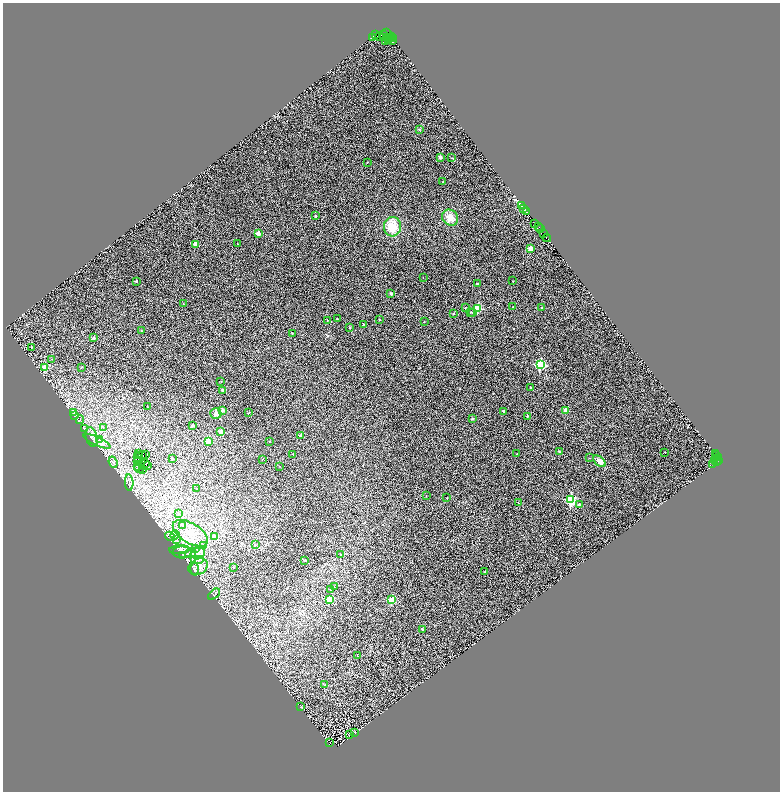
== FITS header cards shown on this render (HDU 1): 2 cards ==
NAXIS1  =                 1555
NAXIS2  =                 1579

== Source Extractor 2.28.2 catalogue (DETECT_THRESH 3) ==
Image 1555 x 1579 px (HDU 1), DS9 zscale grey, zoomed out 1/2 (1 PNG px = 2 x 2 image px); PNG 782 x 794 px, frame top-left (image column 2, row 1578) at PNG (3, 3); each listed source drawn as its Kron ellipse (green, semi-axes under 4 px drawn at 4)
Background 0.977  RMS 1.7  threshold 5.05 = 3 sigma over >= 5 px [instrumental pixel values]
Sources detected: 203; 51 cannot appear on this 1/2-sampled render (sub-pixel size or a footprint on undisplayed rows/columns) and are neither listed nor drawn; the other 152 listed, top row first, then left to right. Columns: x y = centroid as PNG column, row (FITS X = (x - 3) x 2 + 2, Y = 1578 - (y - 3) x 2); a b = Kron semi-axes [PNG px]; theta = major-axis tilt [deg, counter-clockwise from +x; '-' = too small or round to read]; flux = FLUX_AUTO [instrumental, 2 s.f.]
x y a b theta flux
386 32 3 2 - 5600
376 34 2 1 - 2500
383 35 3 2 - 2500
372 37 3 1 - 10000
380 37 4 2 - 4200
391 37 4 2 - 6400
384 38 4 2 - 3300
389 38 2 1 - 2800
393 39 2 1 - 1200
385 40 4 1 - 600
389 41 2 1 - 350
393 41 2 1 - 2000
419 129 3 3 - 210
440 157 2 2 - 1900
452 158 2 2 - 280
367 162 2 1 - 130
443 182 2 1 - 130
521 206 3 2 - 1100
523 208 2 1 - 260
526 212 3 2 - 5800
315 216 2 2 - 1200
450 218 8 7 - 3500
534 224 2 1 - 1200
392 227 10 8 84 7200
538 227 3 2 - 1100
540 229 2 1 - 200
258 234 2 2 - 3700
544 234 2 2 - 1300
547 238 4 2 - 4600
195 244 2 2 - 4600
237 244 2 2 - 380
530 248 2 2 - 6700
423 277 2 1 - 77
136 281 2 2 - 800
513 281 2 2 - 120
477 284 2 2 - 360
391 294 2 2 - 1200
183 304 2 2 - 150
513 307 2 2 - 600
541 307 2 2 - 360
465 308 2 2 - 160
478 309 3 3 - 17000
471 312 2 2 - 290
473 312 2 2 - 230
454 313 2 2 - 770
337 319 2 2 - 230
379 319 2 2 - 270
327 320 2 2 - 170
424 322 2 1 - 210
363 324 2 1 - 230
350 327 2 2 - 770
141 330 2 1 - 210
292 333 2 2 - 310
94 338 2 2 - 1300
31 347 2 2 - 270
52 359 2 2 - 170
540 365 3 3 - 41000
45 367 3 2 - 8100
81 367 3 2 - 200
221 381 2 2 - 140
531 388 2 2 - 510
223 390 3 3 - 500
147 407 2 1 - 160
222 410 2 2 - 3100
503 411 2 2 - 840
566 411 2 2 - 7000
74 413 4 2 - 250
216 413 5 5 - 1300
248 413 3 2 - 160
74 416 3 2 - 170
527 416 2 2 - 790
472 419 2 2 - 1000
80 420 4 3 - 510
193 425 2 2 - 1100
103 427 3 2 - 240
85 428 3 2 - 700
221 432 2 2 - 5700
301 436 2 2 - 2000
92 437 10 5 -77 1400
100 439 3 2 - 290
97 441 15 4 -25 1300
208 441 2 2 - 8200
269 441 2 2 - 160
559 451 2 2 - 580
665 452 2 2 - 310
139 454 2 1 - 95
146 454 4 1 - 82
293 454 2 2 - 340
517 454 2 2 - 240
715 454 2 1 - 980
139 455 2 1 - 64
142 455 2 2 - 58
716 456 3 1 - 760
718 457 2 1 - 220
137 458 2 1 - 79
589 458 2 2 - 160
173 459 2 2 - 490
262 459 2 1 - 130
719 460 2 1 - 190
137 461 3 1 - 93
599 461 7 4 -40 1900
715 461 2 1 - 56
113 462 6 2 -71 320
717 462 2 1 - 290
146 464 3 1 - 140
148 465 3 1 - 130
713 465 2 1 - 460
280 466 2 2 - 130
137 467 3 1 - 160
139 468 5 2 - 69
143 470 2 1 - 140
129 483 8 3 -85 580
197 489 2 2 - 240
426 496 2 1 - 77
447 498 2 2 - 390
571 500 3 3 - 44000
518 503 2 2 - 380
580 505 2 2 - 2200
178 513 3 2 - 330
183 526 3 2 - 160
190 533 20 10 -32 5700
175 535 5 2 - 400
170 536 5 3 - 600
215 537 3 2 - 2500
176 540 3 2 - 270
255 545 3 2 - 180
203 546 4 4 - 420
195 548 4 2 - 350
179 550 10 4 3 1200
182 552 9 6 -1 1600
190 553 6 3 33 870
198 553 7 5 17 1700
340 555 2 2 - 400
183 556 3 2 - 200
197 560 7 2 0 720
305 560 2 2 - 880
198 567 10 7 29 2300
233 567 2 2 - 200
194 569 6 4 89 630
485 572 2 2 - 310
334 587 2 2 - 120
331 589 2 2 - 430
214 594 7 3 40 440
329 599 2 2 - 9600
392 600 3 3 - 12000
422 629 2 2 - 890
357 656 2 2 - 110
324 685 3 2 - 220
301 707 3 2 - 120
355 732 3 2 - 180
349 735 3 2 - 62
330 742 2 1 - 78
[51 sub-pixel or undisplayed-footprint detections neither listed nor drawn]